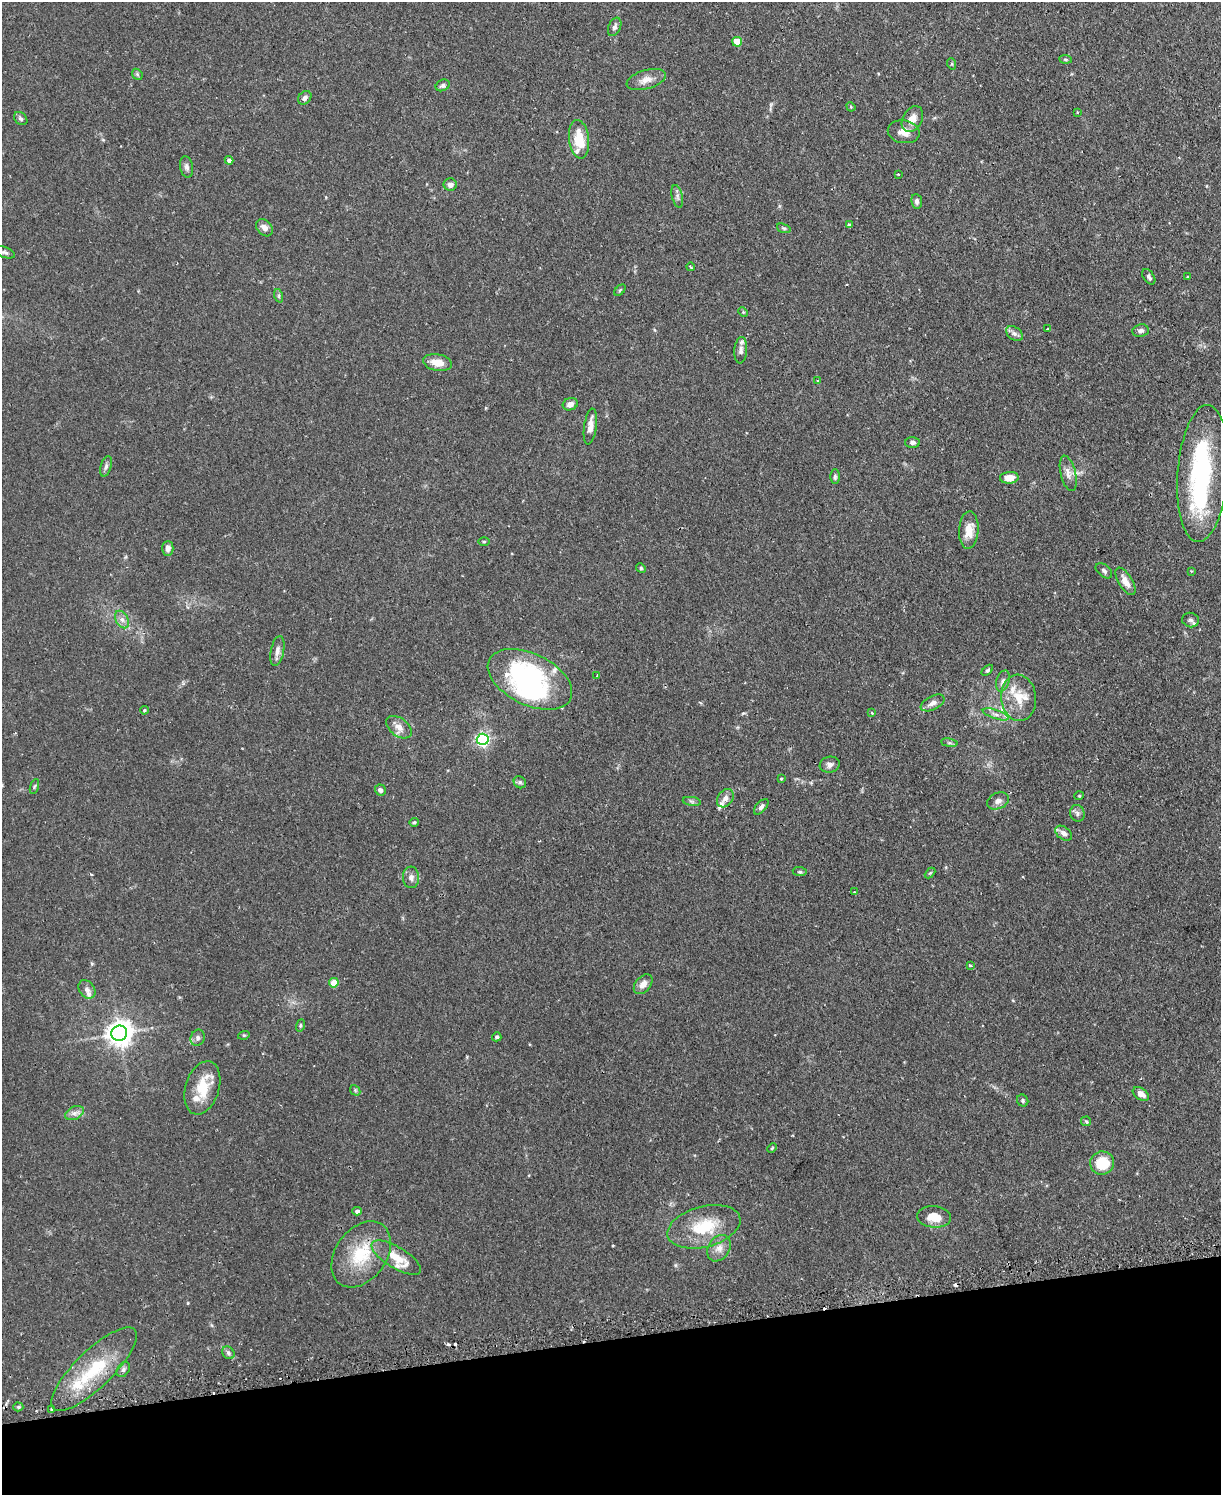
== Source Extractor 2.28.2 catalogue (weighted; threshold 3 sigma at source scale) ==
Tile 10 of 4 x 3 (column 2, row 3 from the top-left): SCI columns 1251-2469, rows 159-1651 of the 4939 x 4911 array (HDU 1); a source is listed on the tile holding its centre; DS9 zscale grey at full resolution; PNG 1223 x 1497 px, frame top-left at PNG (2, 2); each listed source drawn as its Kron ellipse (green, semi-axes under 4 px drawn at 4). Shown black and unused: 10% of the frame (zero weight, under 2 of 3 exposures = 4% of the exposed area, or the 3 px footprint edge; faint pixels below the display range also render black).
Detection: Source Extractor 2.28.2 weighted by HDU 2 'WHT'; one run over the whole footprint, this tile lists its part. Background 0.0811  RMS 0.0052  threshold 0.0233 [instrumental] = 3 sigma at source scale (4.5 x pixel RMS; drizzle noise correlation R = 1.50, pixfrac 1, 0.05/0.05 arcsec/px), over >= 5 px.
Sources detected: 132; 2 inside a brighter object's white glare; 7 cosmic-ray / hot-pixel residue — neither listed nor drawn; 12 inside a brighter listed object's ellipse — not listed separately; the other 111 listed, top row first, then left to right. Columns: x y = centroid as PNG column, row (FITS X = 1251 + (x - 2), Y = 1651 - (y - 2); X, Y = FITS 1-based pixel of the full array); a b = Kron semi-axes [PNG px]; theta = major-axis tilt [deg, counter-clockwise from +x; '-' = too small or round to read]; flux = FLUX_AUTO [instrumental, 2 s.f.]
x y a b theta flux
615 27 10 6 66 1.5
737 42 5 4 - 11
1065 59 6 4 -6 0.71
952 64 6 3 -72 0.56
137 74 6 4 -47 0.85
646 80 20 9 16 4.7
443 85 7 5 25 1.3
305 98 7 6 - 1.7
851 107 5 4 - 0.48
1078 112 3 2 - 0.52
21 119 7 5 -44 1.2
912 119 14 9 61 5.1
904 132 16 11 -10 5.2
579 139 19 10 -83 12
229 160 4 4 - 1.9
187 167 11 6 -78 1.8
898 174 2 2 - 0.46
450 185 6 6 - 2.6
677 196 11 5 -76 1.6
917 201 7 5 -84 1.3
849 225 4 4 - 1.4
264 228 9 7 -49 2.6
784 228 7 4 -18 0.83
5 252 10 5 -20 1.4
690 267 4 2 - 0.64
1149 277 9 5 -56 1.3
1187 277 3 3 - 0.44
620 290 6 4 45 0.68
279 296 7 4 -72 0.87
743 312 5 4 - 0.63
1047 329 3 2 - 0.46
1141 331 8 6 9 1.7
1014 334 9 6 -39 1.9
741 350 13 6 86 2.1
437 362 14 8 -10 6
817 381 3 3 - 0.64
570 404 8 6 21 3
590 427 18 6 82 3.8
913 442 7 5 -1 1.5
106 466 10 5 74 1.5
1068 473 18 7 -76 3.3
1203 473 69 25 86 65
835 477 7 5 -90 0.98
1009 478 9 6 3 6.3
969 530 18 9 87 7.5
484 542 6 4 1 0.56
168 548 7 5 89 2.5
641 568 5 4 - 0.68
1104 571 9 6 -40 1.4
1191 571 3 3 - 0.52
1125 581 15 7 -58 4.4
122 620 9 6 -62 2.3
1191 620 8 7 - 1.7
277 651 15 6 79 2.8
987 670 7 4 43 0.94
597 675 4 2 - 0.4
530 679 45 25 -26 88
1003 681 11 6 72 2
1019 698 23 17 -85 12
933 703 13 7 26 2.5
144 710 4 3 - 0.58
872 713 3 3 - 0.58
996 714 13 4 -18 2.4
399 727 14 9 -36 4.2
483 739 6 6 - 110
949 743 8 4 -8 0.98
830 765 10 8 11 2.2
781 779 3 3 - 0.46
520 782 6 5 - 1.1
34 786 8 3 71 0.68
380 790 5 5 - 1.3
1079 796 5 3 - 0.41
725 798 10 7 52 2.6
692 801 9 4 -9 1.1
998 801 11 8 24 2.6
761 807 9 5 48 1.6
1077 813 8 7 - 1.7
414 822 5 4 - 0.65
1064 833 9 6 -35 2.4
800 872 7 4 -6 0.89
930 873 6 4 44 0.58
411 877 11 8 -87 2.5
854 892 3 3 - 0.54
970 965 3 3 - 0.98
334 983 5 4 - 9.6
643 984 11 7 49 3.4
87 989 10 7 -53 2.2
300 1025 6 4 72 0.7
119 1033 8 7 - 510
244 1035 6 3 17 0.54
497 1037 4 4 - 0.99
198 1038 8 7 - 1.8
202 1088 27 17 72 15
355 1090 6 4 -48 0.71
1141 1094 9 5 -33 3.2
1023 1101 6 5 - 0.95
74 1113 10 6 26 2.3
1086 1121 5 4 - 0.68
772 1148 5 3 - 0.51
1102 1163 12 11 - 14
357 1211 4 4 - 1.5
934 1217 17 11 -5 7.8
704 1227 37 20 15 22
719 1248 14 10 56 4.3
361 1254 36 25 54 24
396 1258 28 10 -31 10
228 1353 7 5 -48 1.2
94 1369 57 18 44 31
123 1369 8 6 52 1.4
18 1407 5 4 - 0.9
51 1409 3 2 - 0.79